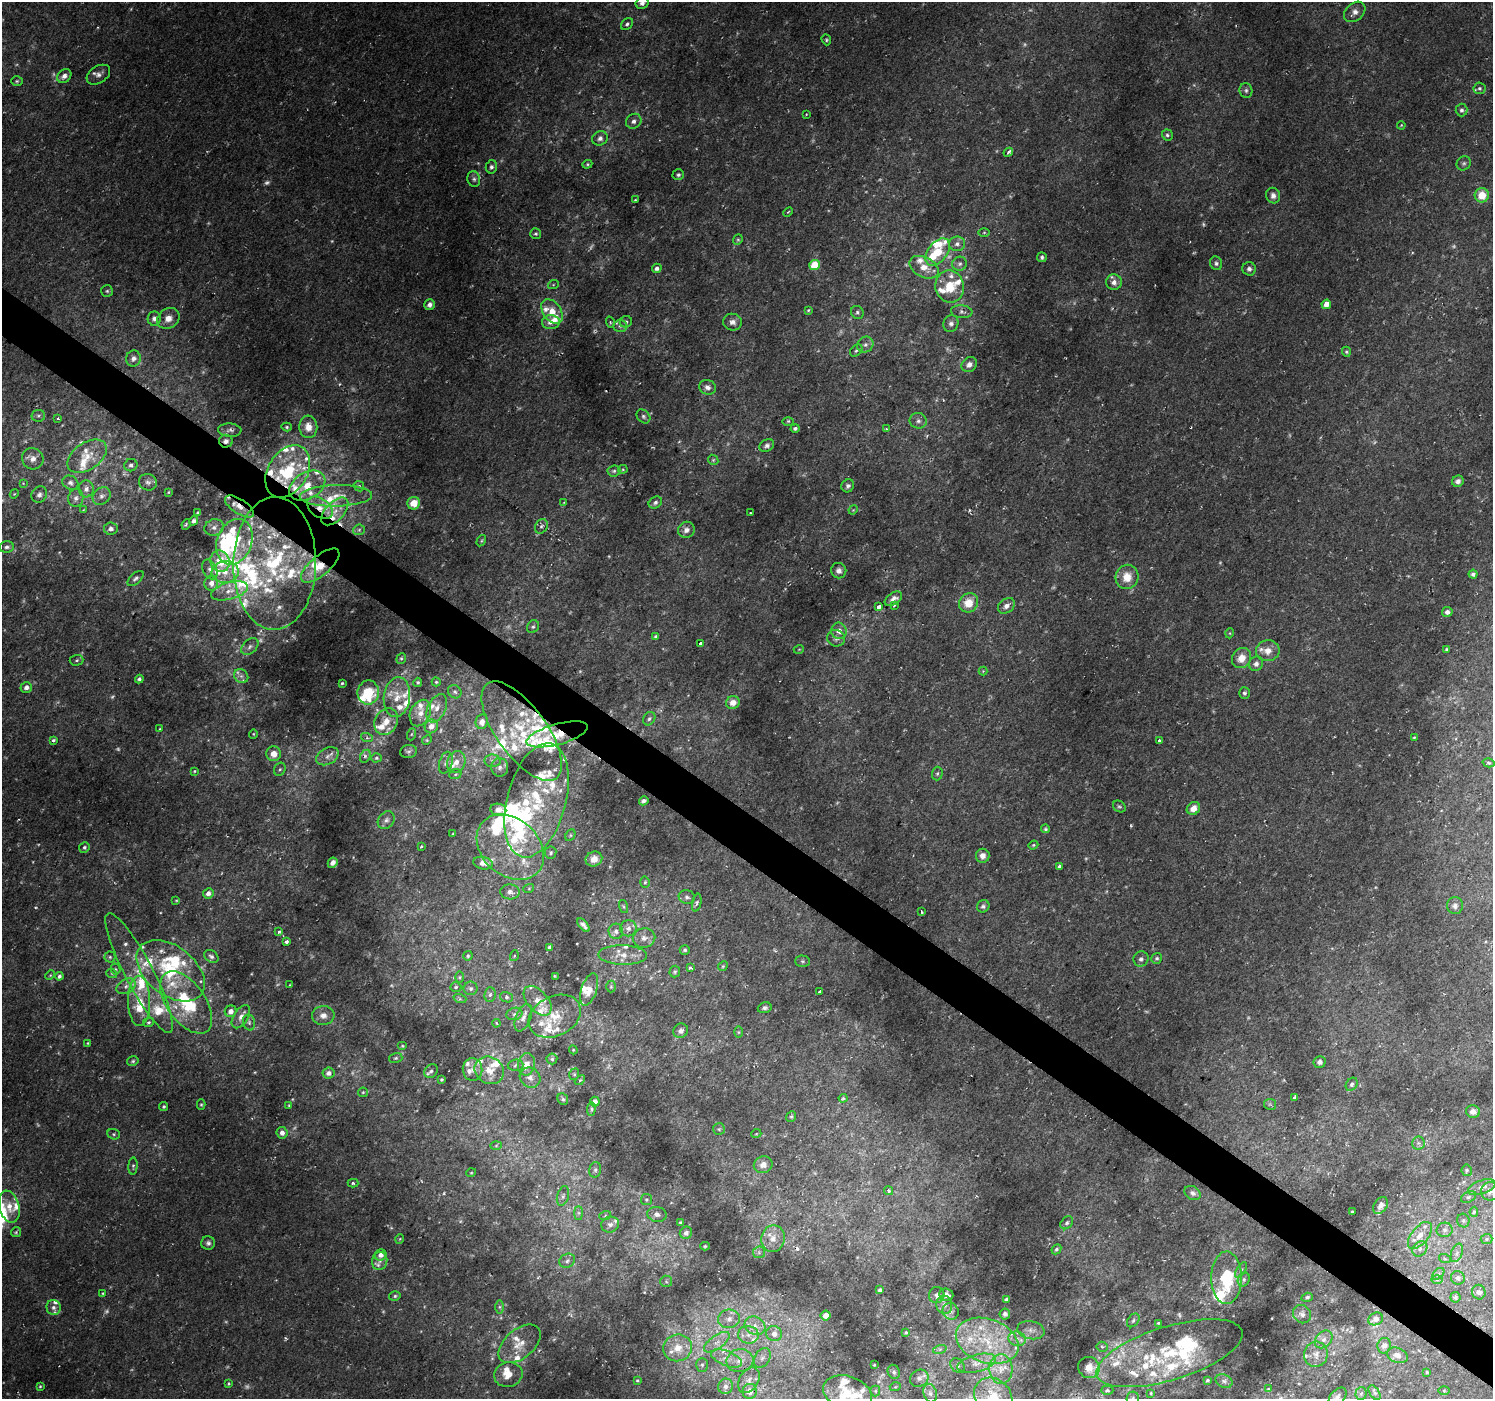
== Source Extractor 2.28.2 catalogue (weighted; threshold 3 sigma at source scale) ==
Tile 6 of 4 x 4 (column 2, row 2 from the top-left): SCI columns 1495-2985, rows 2973-4369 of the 5971 x 6010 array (HDU 1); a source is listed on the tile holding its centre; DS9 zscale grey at full resolution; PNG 1495 x 1401 px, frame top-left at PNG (2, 2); each listed source drawn as its Kron ellipse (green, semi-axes under 4 px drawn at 4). Shown black and unused: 3% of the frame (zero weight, under 2 of 3 exposures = <1% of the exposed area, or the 3 px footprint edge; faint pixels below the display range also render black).
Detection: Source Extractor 2.28.2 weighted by HDU 2 'WHT'; one run over the whole footprint, this tile lists its part. Background 0.021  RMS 0.0065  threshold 0.0291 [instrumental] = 3 sigma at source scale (4.5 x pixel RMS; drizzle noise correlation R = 1.50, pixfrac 1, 0.0396/0.0396 arcsec/px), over >= 5 px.
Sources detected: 627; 59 too faint to see at this stretch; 4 inside a brighter object's white glare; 4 cosmic-ray / hot-pixel residue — neither listed nor drawn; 136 inside a brighter listed object's ellipse — not listed separately; the other 424 listed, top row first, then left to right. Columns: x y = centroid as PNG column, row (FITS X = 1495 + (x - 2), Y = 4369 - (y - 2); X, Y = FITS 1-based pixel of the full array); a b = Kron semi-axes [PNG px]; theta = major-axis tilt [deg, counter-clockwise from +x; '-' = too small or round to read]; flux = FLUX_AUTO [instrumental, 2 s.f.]
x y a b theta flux
642 3 6 5 - 2.9
1355 12 12 8 41 4
627 24 7 5 45 1.4
826 40 6 4 -70 1
98 75 13 8 33 3.5
64 76 8 6 41 3.8
17 81 6 5 - 1
1479 88 6 6 - 1.5
1246 90 7 6 - 1.6
1461 110 6 6 - 1.8
806 114 2 2 - 0.52
634 121 8 7 - 2.6
1401 125 4 3 - 0.59
1167 135 5 5 - 1.4
600 138 8 7 - 2.7
1008 152 5 3 - 1.9
1464 163 7 6 - 1.6
587 164 5 4 - 0.91
491 167 6 5 - 1.9
678 175 6 5 - 1.5
474 179 8 6 -77 2
1482 195 7 7 - 11
1273 196 8 7 - 2.9
635 200 3 2 - 0.56
788 212 5 3 - 0.77
984 232 6 4 1 0.82
536 234 5 5 - 1.2
738 240 5 4 - 0.86
957 244 8 7 - 2.7
938 252 15 9 52 18
1042 257 5 4 - 1.3
1216 263 7 6 - 1.6
960 264 7 7 - 1.9
815 265 5 5 - 27
924 267 15 10 -27 8.9
657 268 5 4 - 2.2
1249 269 7 7 - 2.2
1114 282 8 7 - 4.3
553 285 5 3 - 0.68
950 286 16 14 -79 14
107 291 6 6 - 1.1
1326 304 5 4 - 5.1
430 305 6 5 - 2.6
808 310 3 2 - 0.66
552 311 14 9 -55 12
857 312 7 6 - 1.5
962 312 10 6 -6 2
168 318 12 10 36 5.7
154 319 7 6 - 2.7
551 322 9 7 2 4.1
610 322 6 3 -72 0.77
626 322 6 6 - 1.9
732 322 9 8 - 3.4
951 324 8 7 - 2.4
620 326 7 6 - 2.1
865 345 8 7 - 2.7
856 351 7 5 46 1.3
1346 352 5 4 - 0.93
133 359 8 7 - 2.7
969 365 8 7 - 3.2
707 387 8 7 - 3.1
38 416 7 6 - 1.5
643 416 8 6 -47 1.5
58 418 3 3 - 2
788 421 6 4 1 0.81
918 421 8 7 - 2.6
287 427 5 4 - 0.93
308 427 11 9 -84 6.6
795 428 4 4 - 1.5
886 429 4 4 - 0.79
230 430 11 6 -4 2.3
226 441 7 6 - 3.1
767 446 8 6 31 2.1
87 456 22 13 34 13
33 459 11 10 - 5
713 460 5 4 - 0.97
131 465 6 6 - 2.1
623 469 5 4 - 0.7
288 471 28 19 59 42
614 471 6 5 - 1.5
1458 481 6 5 - 2.7
148 482 9 8 - 2.6
23 483 4 3 - 0.47
70 483 8 6 -27 2.4
307 486 19 13 31 13
359 486 5 5 - 1.1
848 486 7 6 - 1.8
86 489 8 7 - 3.3
168 492 3 3 - 0.58
14 494 5 3 - 0.63
39 495 8 7 - 2.5
102 496 10 8 44 3.2
336 496 36 10 1 15
76 498 9 7 80 2.8
564 502 4 3 - 0.52
655 502 7 5 33 1.9
414 503 6 6 - 9.3
239 506 16 7 -33 7.4
320 508 14 9 -35 7.9
83 510 3 2 - 0.41
853 510 5 3 - 0.57
335 511 17 9 47 8.3
198 513 4 3 - 1
750 513 3 3 - 1.5
194 521 5 4 - 2.3
186 524 5 3 - 0.8
541 526 8 6 59 1.7
214 527 10 8 16 3.2
111 529 6 6 - 2.4
359 530 6 5 - 1.2
686 530 8 8 - 3.7
481 541 6 3 60 0.79
234 542 23 17 70 31
7 547 7 5 4 1.9
220 561 11 9 -71 12
275 563 66 41 89 120
320 566 24 9 40 20
210 569 10 7 -64 2.6
839 571 8 7 - 3.1
225 572 13 11 6 8.6
1473 574 4 4 - 1.8
1127 577 12 11 - 10
135 578 10 5 41 1.9
211 583 7 6 - 4
230 591 19 8 15 7.8
893 599 9 6 35 3.3
969 603 10 9 - 12
894 605 4 2 - 1.2
1006 606 9 7 37 3.5
878 607 4 3 - 52
1447 612 5 5 - 3
533 627 7 5 53 1.3
839 631 8 7 - 4.9
1230 633 5 3 - 0.6
655 636 4 4 - 1
836 638 9 8 - 2.7
700 643 3 3 - 6.1
250 647 10 6 41 2.7
799 649 5 3 - 0.52
1447 649 3 3 - 1.1
1268 651 12 10 10 6.3
401 658 5 4 - 1
1241 658 10 9 - 7.4
77 660 7 5 3 1.1
1256 664 7 7 - 2.7
983 671 4 4 - 0.59
241 676 8 6 -44 2.5
139 679 4 4 - 1.6
418 682 4 4 - 1
436 682 4 4 - 0.88
342 683 3 3 - 0.77
26 687 6 5 - 3.4
368 692 12 10 80 26
455 692 7 6 - 1.8
1244 693 6 5 - 1.2
397 697 20 13 84 12
733 703 7 6 - 5.4
437 708 15 9 64 5.8
420 713 14 10 64 7.2
649 719 7 5 57 1.4
386 721 14 11 61 8.5
482 722 7 6 - 5
431 726 7 6 - 5.6
160 729 4 3 - 0.68
522 731 59 25 -54 45
253 734 5 4 - 0.72
412 734 6 4 70 0.81
557 734 32 10 15 16
1414 737 3 3 - 0.57
367 738 6 4 -17 1
53 740 3 3 - 1.1
427 740 5 4 - 0.83
1160 741 4 3 - 5.1
408 751 8 6 11 1.5
274 754 7 7 - 7.4
327 756 12 8 27 4.1
365 756 7 5 61 1.5
376 758 5 4 - 0.96
492 761 8 6 -3 2.5
456 762 11 9 69 5.9
446 763 11 6 73 2.6
1489 763 6 4 -16 1
500 767 9 8 - 3.4
280 769 7 5 60 1.3
194 771 4 3 - 0.69
455 774 6 5 - 0.93
937 774 7 5 87 1.2
537 800 58 29 75 57
644 801 5 4 - 1.6
1119 806 7 5 -33 1.2
1193 808 7 6 - 6.1
498 810 8 6 -10 3.9
386 820 9 7 48 2.4
1046 829 4 4 - 0.93
453 834 3 2 - 0.5
570 835 6 4 62 1
1033 845 5 4 - 0.74
84 847 5 5 - 1.5
421 847 3 2 - 1
510 847 37 28 -42 35
551 853 6 5 - 1.3
983 856 7 7 - 3.7
594 859 8 7 - 5.7
333 863 5 4 - 3
483 863 10 6 -11 3.7
1059 866 4 4 - 1.6
645 882 5 5 - 1
529 888 5 3 - 0.67
510 892 9 7 -2 2.9
208 893 5 5 - 3.4
687 897 8 7 - 2
176 900 4 3 - 0.6
697 903 9 4 78 1.3
983 906 6 6 - 1.6
1455 906 8 8 - 3
624 907 7 3 -71 0.75
922 912 3 2 - 0.93
583 925 8 4 -49 2.5
628 928 8 8 - 3.4
616 931 8 7 - 2.8
279 932 3 3 - 2.2
644 938 11 9 11 4.4
286 942 3 3 - 4.2
549 947 4 3 - 1.4
685 950 5 5 - 1.4
623 955 24 9 -2 8.8
211 956 8 5 -34 2.1
468 956 4 4 - 1
514 956 5 3 - 0.63
110 957 5 5 - 1.2
1157 958 5 5 - 1.4
1141 959 8 7 - 2.5
802 961 7 5 -1 1.2
723 966 5 4 - 0.75
690 968 3 3 - 2.8
115 969 5 5 - 1
171 971 39 24 -38 46
675 972 6 5 - 1.1
139 973 67 14 -62 33
112 974 5 3 - 0.78
50 975 5 4 - 0.68
59 976 4 3 - 1.8
555 976 4 2 - 0.78
460 977 5 3 - 0.75
289 985 3 2 - 0.46
126 986 10 7 29 3.4
456 987 5 4 - 0.96
611 987 6 5 - 0.93
471 988 7 7 - 1.9
589 989 17 8 71 7
819 992 4 3 - 7.7
490 995 7 5 84 1.8
506 997 6 5 - 1.4
460 999 6 4 -18 1.1
139 1001 25 11 -90 14
538 1001 17 10 -48 8
186 1002 35 19 -55 45
765 1008 7 5 17 1.7
231 1011 6 5 - 4.1
514 1014 8 6 17 2
323 1015 11 9 7 4.6
555 1016 27 19 26 17
241 1017 13 7 58 4.6
523 1018 14 7 68 4.5
149 1022 5 4 - 1.1
249 1022 8 6 -76 1.9
496 1023 4 3 - 0.68
681 1031 7 7 - 2.9
738 1032 6 4 -90 0.7
88 1043 4 3 - 0.64
402 1046 4 4 - 0.78
573 1050 4 4 - 0.7
396 1058 7 5 16 1.2
552 1059 5 5 - 1.3
133 1061 6 4 16 1.1
1320 1062 6 6 - 2.3
526 1064 11 8 80 5.8
515 1065 8 5 4 1.6
473 1070 11 10 - 4.3
489 1070 15 13 -32 9.3
431 1071 7 6 - 1.9
329 1073 6 5 - 2.8
574 1074 6 4 70 1
530 1078 11 9 -36 4.4
441 1079 3 3 - 0.95
580 1080 6 4 44 0.76
1352 1084 7 5 57 1.6
363 1092 5 4 - 0.93
1295 1097 4 3 - 22
843 1098 4 4 - 0.85
563 1099 6 5 - 1.4
595 1102 5 5 - 3.5
1270 1104 6 5 - 1.1
201 1105 5 4 - 0.86
289 1105 4 3 - 0.58
164 1106 5 4 - 1.1
591 1109 7 3 83 1.1
1473 1111 7 6 - 4.2
791 1116 5 4 - 0.94
719 1129 6 6 - 1.2
282 1133 6 5 - 3.5
114 1134 6 5 - 1.2
756 1134 5 3 - 0.62
1418 1143 6 6 - 1.8
496 1146 6 4 2 0.9
763 1165 9 8 - 5
133 1166 8 4 87 1.4
595 1170 8 6 75 1.9
1467 1170 6 5 - 1
471 1173 5 3 - 0.55
353 1183 5 4 - 1.2
1482 1187 14 6 19 4.2
889 1191 5 3 - 1.7
1490 1191 9 9 - 3.1
1193 1193 8 6 -31 2.6
563 1196 10 6 74 2.2
1468 1197 8 5 26 1.5
646 1200 5 5 - 1
1381 1205 9 6 57 3.4
9 1207 16 10 -76 8.1
1352 1212 3 3 - 0.99
1474 1212 5 4 - 0.98
579 1213 7 4 -90 1.4
657 1214 9 7 -11 2.9
605 1216 6 4 20 1
1463 1221 7 6 - 1.4
680 1223 4 4 - 0.9
1067 1223 7 5 46 1.5
610 1224 9 8 - 3.3
1445 1230 8 7 - 2.1
16 1232 5 5 - 1.1
686 1233 6 6 - 2.9
1420 1235 16 8 51 7.6
400 1239 5 4 - 0.68
773 1239 13 11 79 8.2
1487 1239 6 5 - 0.99
208 1243 7 7 - 2
705 1246 5 4 - 0.85
1056 1249 5 4 - 1.2
1420 1249 8 6 46 2.4
759 1252 6 6 - 1.5
1457 1253 9 5 69 2.3
381 1255 6 5 - 3.5
1445 1259 6 4 -19 0.68
380 1261 9 7 78 2.9
567 1261 8 6 30 2.1
1241 1270 9 3 58 1.2
1438 1274 7 4 44 1.4
1227 1278 26 15 89 32
1458 1278 7 6 - 2.4
1244 1279 7 6 - 1.6
1437 1280 6 4 0 1
666 1281 6 5 - 1.1
880 1290 4 3 - 1.6
1479 1292 7 6 - 2.3
103 1293 4 4 - 0.59
937 1295 8 7 - 2.7
946 1295 7 6 - 3.2
395 1296 6 4 17 1.2
1307 1297 6 4 19 1.5
1455 1297 5 5 - 1.3
1006 1299 4 3 - 1.2
944 1305 9 8 - 3.3
499 1307 6 4 -90 1.4
54 1308 7 7 - 2.6
951 1311 8 8 - 2.5
1005 1314 5 5 - 2.2
1302 1314 10 8 -45 3.5
826 1315 5 5 - 5.8
729 1319 11 9 10 5.3
1376 1319 7 6 - 3.9
1133 1320 7 5 52 1.5
1158 1323 4 4 - 0.76
755 1326 11 9 -29 6.1
1031 1330 14 9 -11 4.6
906 1332 4 4 - 1
774 1334 8 7 - 5.2
748 1335 10 8 -7 5.3
1017 1339 9 7 -16 3.4
1324 1339 10 7 45 3.7
987 1341 32 22 -19 39
717 1342 15 6 36 5.4
520 1344 24 14 40 13
1384 1346 8 7 - 2.7
1102 1347 5 5 - 1.4
678 1348 14 13 - 10
940 1349 7 4 18 1.4
1170 1353 76 27 17 50
1316 1354 12 11 - 5.8
1397 1355 11 7 -22 4.4
727 1358 16 7 -22 6.3
762 1358 11 7 60 3.3
740 1361 13 11 10 8.3
977 1363 20 8 14 7.6
702 1365 7 6 - 1.4
874 1365 3 2 - 0.6
957 1366 8 6 -47 1.7
1089 1368 11 10 - 5.9
1001 1369 15 11 -87 8.9
894 1372 7 6 - 1.8
1427 1372 3 3 - 0.72
508 1375 14 12 13 8.7
919 1378 9 8 - 3.2
637 1380 3 3 - 0.81
749 1380 14 9 60 5.5
1207 1380 3 3 - 0.95
1224 1381 9 6 -22 2.1
228 1383 4 4 - 0.72
40 1386 4 3 - 0.8
725 1386 8 7 - 3.7
895 1387 5 3 - 0.61
1268 1389 4 3 - 0.54
1107 1390 6 4 2 1.1
750 1391 7 7 - 5.6
875 1391 5 5 - 0.88
1444 1391 5 3 - 0.62
847 1393 25 16 -18 17
930 1393 9 6 -72 2.5
1151 1393 4 3 - 0.68
1375 1393 8 5 -57 1.6
1361 1394 6 5 - 1.5
993 1397 21 17 -45 23
1338 1397 11 7 48 2.7
1133 1398 6 6 - 1.5
Overlapping masked pixels (flux is a lower limit): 7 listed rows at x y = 226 441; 288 471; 239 506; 320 508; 320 566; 557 734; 537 800
Isophote crosses this tile's border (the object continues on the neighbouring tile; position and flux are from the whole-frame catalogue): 5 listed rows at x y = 642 3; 7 547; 993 1397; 1338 1397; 1133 1398